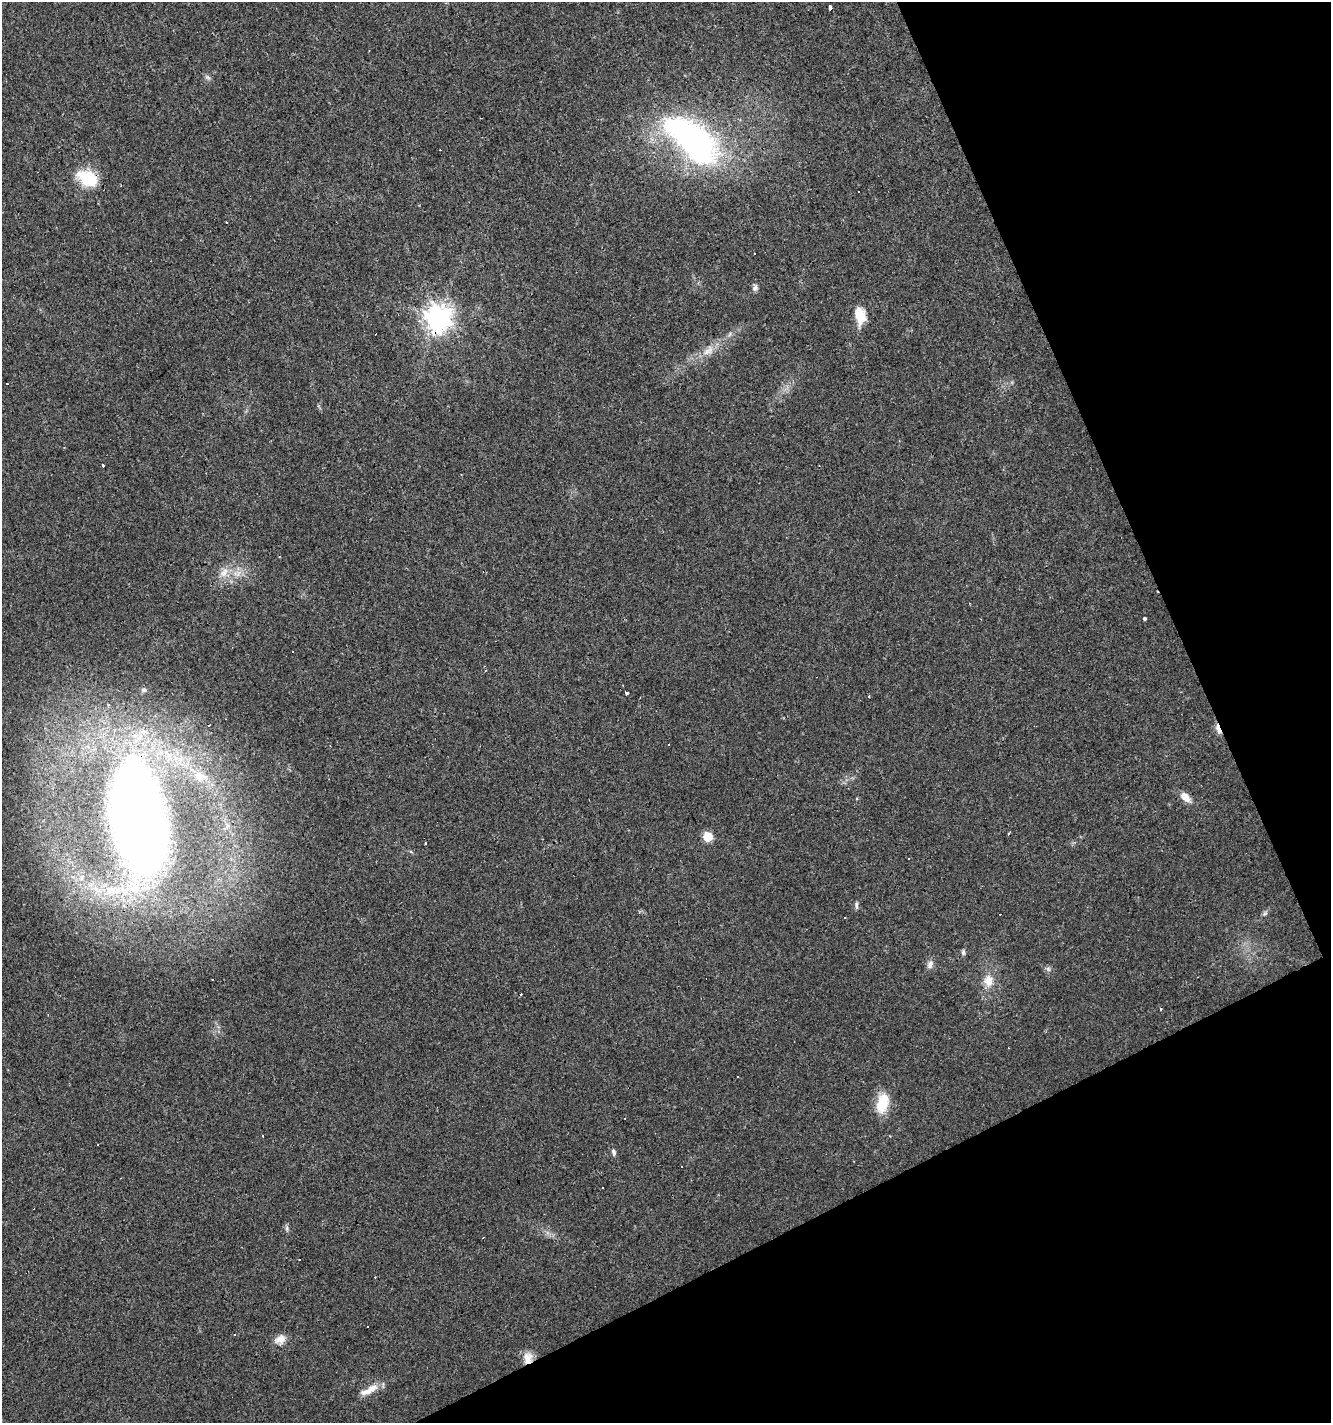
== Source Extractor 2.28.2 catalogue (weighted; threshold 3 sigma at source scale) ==
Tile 12 of 4 x 4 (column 4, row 3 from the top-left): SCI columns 4133-5461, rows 1421-2841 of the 5550 x 5682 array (HDU 1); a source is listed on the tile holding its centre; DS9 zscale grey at full resolution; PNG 1333 x 1425 px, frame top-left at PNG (2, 2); no overlay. Shown black and unused: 23% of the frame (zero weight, under 3 of 4 exposures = <1% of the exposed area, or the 3 px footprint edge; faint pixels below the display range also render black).
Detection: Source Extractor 2.28.2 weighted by HDU 2 'WHT'; one run over the whole footprint, this tile lists its part. Background 0.0143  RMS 0.0028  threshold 0.0127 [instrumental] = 3 sigma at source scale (4.5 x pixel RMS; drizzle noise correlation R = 1.50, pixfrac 1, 0.0396/0.0396 arcsec/px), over >= 5 px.
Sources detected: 65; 22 cosmic-ray / hot-pixel residue — not listed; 1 inside a brighter listed object's ellipse — not listed separately; the other 42 listed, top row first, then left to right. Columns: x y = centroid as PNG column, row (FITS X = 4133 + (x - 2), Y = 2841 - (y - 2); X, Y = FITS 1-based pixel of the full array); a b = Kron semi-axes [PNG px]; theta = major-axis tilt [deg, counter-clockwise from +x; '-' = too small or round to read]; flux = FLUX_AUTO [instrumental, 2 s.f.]
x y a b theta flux
830 7 4 3 - 3.6
207 77 9 4 -35 0.66
692 139 66 29 -43 84
88 178 25 16 -27 11
227 223 3 3 - 1.4
755 288 9 6 81 0.88
860 315 19 11 -80 5.8
438 319 9 9 - 300
708 351 19 9 39 3.4
103 466 3 3 - 1.5
224 573 15 9 47 2.8
238 573 12 5 66 1.3
1144 618 3 3 - 1.7
293 651 3 3 - 4
144 690 5 5 - 0.48
626 693 5 4 - 1.7
869 696 3 3 - 0.82
1218 728 15 5 -71 1.5
200 776 19 13 -24 5.1
1185 797 13 8 -42 2.6
139 818 91 39 -79 380
708 836 6 6 - 11
425 843 3 3 - 0.99
908 859 3 3 - 0.48
111 891 22 13 5 8.5
856 905 11 4 -84 0.64
1265 913 7 4 19 0.49
845 918 3 3 - 0.75
963 952 8 5 90 0.65
930 965 12 8 68 1.3
1048 969 7 4 -88 0.56
988 981 16 13 89 3.6
1160 1009 4 3 - 2
882 1103 26 14 75 6.9
263 1136 3 3 - 0.59
97 1145 3 2 - 0.41
614 1152 9 5 -77 0.78
602 1188 3 2 - 0.26
287 1228 8 4 -83 0.6
280 1339 16 11 30 2.4
528 1358 15 11 89 3.1
369 1390 27 8 28 3.5
Overlapping masked pixels (flux is a lower limit): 6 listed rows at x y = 692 139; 88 178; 438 319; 1218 728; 139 818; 528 1358